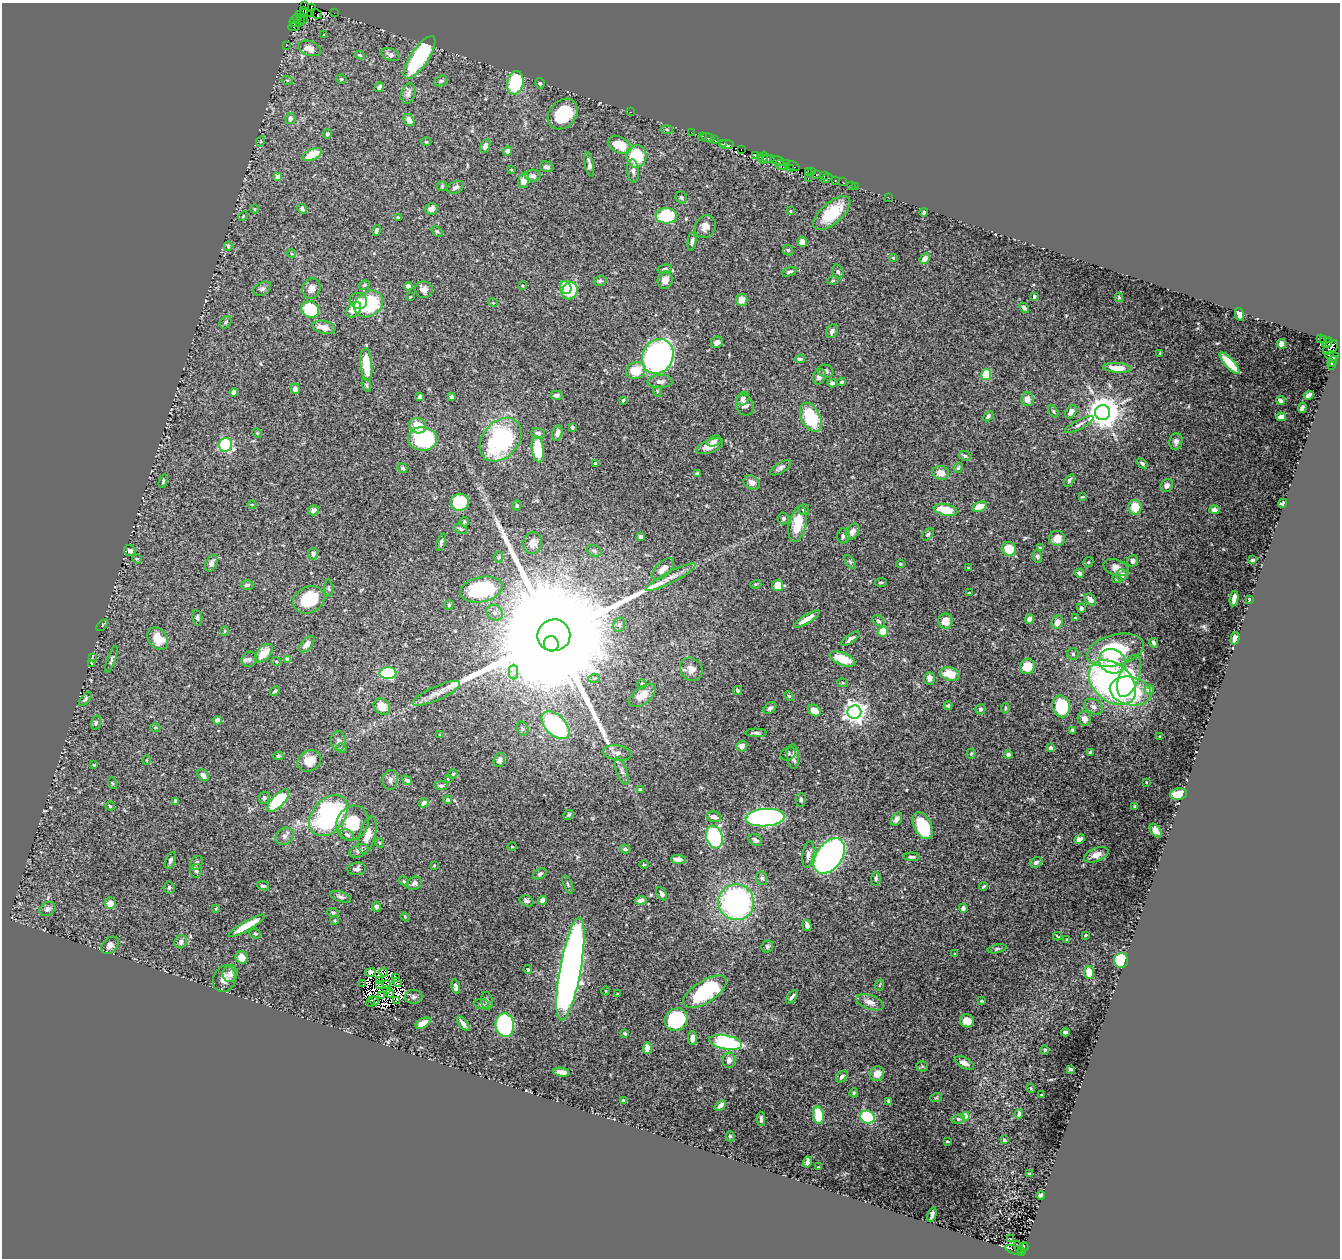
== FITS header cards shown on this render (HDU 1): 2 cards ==
NAXIS1  =                 1338
NAXIS2  =                 1256

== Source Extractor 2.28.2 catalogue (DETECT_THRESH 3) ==
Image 1338 x 1256 px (HDU 1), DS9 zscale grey, 1 PNG px = 1 image px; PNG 1342 x 1260 px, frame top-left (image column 1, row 1256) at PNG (2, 3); each listed source drawn as its Kron ellipse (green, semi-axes under 4 px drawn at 4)
Background 0.806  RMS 0.017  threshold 0.0517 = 3 sigma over >= 5 px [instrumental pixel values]
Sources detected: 495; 8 with non-positive FLUX_AUTO (blend fragments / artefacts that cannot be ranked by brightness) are neither listed nor drawn; the other 487 listed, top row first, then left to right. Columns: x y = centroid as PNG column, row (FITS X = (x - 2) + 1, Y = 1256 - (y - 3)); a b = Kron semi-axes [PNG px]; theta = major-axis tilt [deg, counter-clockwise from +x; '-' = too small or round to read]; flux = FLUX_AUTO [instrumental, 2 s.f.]
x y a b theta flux
304 6 4 3 - 140
311 8 4 3 - 140
303 11 3 2 - 300
310 13 4 3 - 360
334 13 2 2 - 16
317 14 6 2 -32 67
299 15 3 2 - 66
297 18 4 2 - 96
304 20 3 2 - 58
294 21 6 3 70 190
300 21 6 3 59 110
294 26 6 3 20 120
324 35 4 3 - 1.1
286 46 2 2 - 26
310 48 12 7 -18 11
390 54 10 6 -20 4.9
360 55 4 4 - 1.5
419 57 25 9 56 120
341 79 5 4 - 1.8
287 80 5 3 - 1.3
441 81 7 5 20 2.1
515 83 12 8 78 62
540 83 5 4 - 2.2
379 87 5 4 - 3.1
408 93 10 7 69 5.3
630 112 3 2 - 65
563 114 17 13 47 53
290 118 5 5 - 3.7
409 120 6 5 - 8.1
667 129 6 4 -3 1.6
691 132 2 2 - 27
327 134 4 4 - 2.6
702 136 3 2 - 91
708 138 7 3 -18 140
715 140 3 2 - 56
261 141 5 3 - 1
426 142 5 3 - 0.99
724 144 4 2 - 65
620 145 12 8 -28 25
726 145 7 3 -6 130
485 146 7 4 65 6.3
741 149 3 2 - 60
507 151 5 4 - 5.3
312 155 10 5 23 23
636 156 11 10 - 49
755 156 3 2 - 46
760 157 4 2 - 48
763 157 6 2 77 93
769 159 6 3 -5 160
777 161 7 2 -18 270
786 164 4 3 - 100
589 165 12 4 -79 4.8
780 165 5 3 - 190
793 166 7 2 -30 180
547 167 7 5 -16 3.3
790 168 3 2 - 90
511 170 3 2 - 0.89
633 171 11 6 -84 4.7
808 172 3 2 - 55
812 172 2 2 - 30
816 175 3 2 - 73
533 176 8 6 -2 4.5
824 176 3 2 - 63
278 177 4 4 - 14
808 178 2 2 - 99
826 178 6 4 28 110
524 180 7 5 76 12
835 180 3 2 - 95
843 182 3 2 - 31
851 185 2 2 - 24
442 186 5 5 - 1.5
855 186 2 2 - 17
456 187 9 5 26 3.7
681 197 6 5 - 2.3
888 197 2 2 - 22
254 209 5 3 - 1
302 209 5 4 - 2.4
431 209 6 5 - 6.9
790 211 3 3 - 1.2
924 212 4 3 - 1.7
832 213 23 10 41 37
243 216 5 3 - 1.1
666 216 10 7 0 62
398 217 4 3 - 1.3
705 226 11 10 - 8.4
376 231 5 3 - 2.9
437 231 6 4 -39 1.9
692 241 9 3 83 3.3
802 242 5 4 - 6.7
228 246 4 4 - 1.6
788 250 5 5 - 2.1
292 254 4 3 - 1.2
893 258 4 3 - 1.1
925 259 5 4 - 6.1
665 269 7 4 7 3.1
789 272 7 4 20 2.3
838 272 7 5 -74 2.6
665 280 9 7 74 7.8
833 280 5 4 - 1.3
600 281 6 5 - 2
364 285 6 4 23 1.6
408 286 4 4 - 3.1
523 286 4 3 - 1.2
311 288 10 9 - 6.2
566 288 7 5 -62 28
262 289 9 6 25 3.4
424 290 9 8 - 6.7
570 291 9 7 55 53
1034 296 3 3 - 2.7
410 297 4 3 - 0.85
1119 297 4 4 - 1.2
742 300 6 5 - 8.4
358 301 9 8 - 9.5
493 303 5 3 - 0.93
368 304 15 12 37 77
1024 308 6 4 -49 3.2
310 309 9 8 - 57
354 310 9 6 46 18
1239 314 6 4 -77 5.1
226 322 7 5 50 2.1
324 327 12 6 -13 9.6
832 331 7 5 63 4.2
1320 338 3 3 - 130
1323 339 3 3 - 52
717 342 6 5 - 6.5
1327 343 6 3 47 120
1281 344 5 4 - 4
1331 348 9 5 45 930
1160 353 3 2 - 0.91
658 356 18 15 63 270
1332 356 7 4 -8 250
800 359 5 4 - 2.1
1332 361 6 4 59 140
1230 363 14 4 -48 26
366 365 16 6 -85 35
1331 366 3 2 - 35
1117 368 14 5 -5 16
636 371 10 8 23 24
825 371 8 6 -16 3.3
986 374 6 5 - 38
819 377 8 6 63 5.2
660 382 12 6 2 5.1
842 382 4 4 - 1.9
832 383 4 4 - 4.3
366 385 7 4 -69 1.7
295 389 5 4 - 5.6
657 391 5 3 - 1.2
234 392 4 4 - 5.3
556 395 6 4 3 3.3
1309 395 5 4 - 8
420 397 4 4 - 3.7
451 397 4 3 - 2.5
743 399 7 6 - 3.5
1027 399 7 6 - 8.7
623 400 3 2 - 1.4
1280 400 5 3 - 4.5
745 405 11 8 -68 7
1302 408 5 4 - 3
1053 411 7 4 -61 1.8
1071 412 7 5 55 7.9
1103 413 7 7 - 2300
988 416 6 3 48 2.4
811 417 15 9 -64 58
1281 417 5 4 - 5.5
1079 424 16 4 27 4.1
418 426 8 7 - 17
572 427 4 3 - 2.5
257 433 5 4 - 1.2
538 433 7 5 -17 3.7
557 433 8 5 74 5.3
422 439 14 12 -5 100
501 440 24 18 49 160
714 441 7 5 22 3.2
1176 441 8 6 79 4.5
225 445 7 6 - 150
709 446 14 6 21 11
538 449 13 6 -83 42
965 456 6 5 - 2.4
595 463 3 3 - 3
1142 463 6 3 -40 2.4
402 468 5 4 - 2.3
781 468 12 5 33 3.6
958 468 5 4 - 1.7
697 473 3 2 - 1.2
941 473 8 6 -15 10
1069 480 7 4 57 2
163 481 7 3 73 1.6
752 482 8 6 -31 5.9
1167 485 7 5 58 4.8
1082 497 4 2 - 1.2
460 502 9 8 - 50
1282 503 4 3 - 2.3
252 505 4 3 - 0.88
517 505 5 4 - 1.8
979 507 7 4 22 15
1135 507 7 6 - 22
313 510 6 5 - 4.2
804 510 5 5 - 2.7
945 510 12 5 -10 29
1214 510 5 4 - 6.2
783 518 6 5 - 2.4
464 522 5 4 - 1.7
797 524 18 8 78 30
461 529 7 4 -27 1.9
853 532 9 6 60 5.8
928 535 7 4 48 1.9
843 536 7 6 - 3.1
641 537 4 3 - 3
1057 539 8 7 - 11
441 542 9 4 72 2.9
532 543 11 9 79 8.4
1040 548 4 4 - 1.4
1009 549 7 7 - 22
130 551 6 5 - 4.1
594 551 7 5 -22 2.5
313 554 6 5 - 3.5
1037 556 6 4 -75 2.2
499 557 6 4 89 1.4
137 559 5 4 - 1.7
1253 560 4 3 - 2
1133 561 6 5 - 3.5
850 562 8 4 -54 2
1088 562 5 4 - 1.3
211 563 9 5 64 4.9
900 564 4 3 - 1.2
969 568 3 3 - 2.5
1116 568 13 8 -19 8.4
663 569 14 7 43 8.7
1079 573 5 4 - 3
1122 575 6 6 - 6
671 577 28 5 27 10
1117 579 5 3 - 1.4
881 582 6 2 4 1.3
756 584 5 3 - 1.1
247 585 6 5 - 3.1
778 585 6 5 - 17
329 588 8 4 -90 1.7
481 589 21 12 11 110
969 593 3 2 - 0.66
1234 598 8 4 80 6.5
1249 599 3 3 - 1.6
309 600 16 13 27 48
1090 600 6 5 - 5
449 605 5 4 - 1.6
1081 608 5 4 - 2.9
495 613 8 7 - 4.7
197 618 8 5 -82 2.3
1075 618 3 3 - 1.4
807 619 15 4 31 11
1030 619 5 4 - 6.6
878 621 7 5 -39 2.2
945 621 8 7 - 12
1057 622 7 5 69 11
102 625 7 2 46 0.96
619 625 7 5 76 3.5
225 631 5 3 - 1
883 632 5 5 - 24
554 635 16 16 - 100000
1235 638 6 4 75 4.4
158 639 12 9 -53 23
851 639 11 3 35 3.5
1154 643 5 3 - 2.4
307 644 10 5 48 7.8
551 644 8 7 - 10000
1115 650 29 15 14 92
264 653 11 6 47 18
1073 654 6 5 - 2.5
92 658 3 3 - 1.1
111 659 14 4 71 2.4
249 659 8 7 - 3.5
287 659 4 4 - 4.5
843 659 13 6 -22 30
276 661 5 3 - 1.3
1112 661 13 12 - 27
91 663 3 2 - 0.95
1027 666 8 7 - 25
691 669 12 10 -52 9.4
514 672 7 4 90 3.4
388 673 8 6 1 88
950 674 10 6 -17 26
1129 676 22 10 70 59
594 678 6 3 16 1.7
929 678 6 5 - 5.9
843 683 5 3 - 1.2
1112 683 27 18 -41 350
642 684 5 4 - 3.3
1149 690 5 4 - 5
275 691 5 3 - 2.1
738 691 4 3 - 1.7
1130 691 21 14 -13 68
436 693 26 7 24 12
642 695 15 8 39 14
789 696 5 4 - 1.3
85 699 8 4 49 2.7
382 706 9 7 -43 13
948 706 4 4 - 1.6
1061 706 11 8 -77 66
1093 707 10 7 -32 4.2
770 708 7 5 42 2.9
1005 708 5 3 - 1.6
980 709 5 5 - 2.8
814 711 7 5 -34 13
854 712 7 6 - 790
1084 719 7 6 - 6.7
217 720 4 4 - 6.8
96 722 7 5 73 1.9
555 725 17 10 -45 150
155 728 5 3 - 1.3
523 729 7 5 -72 2.3
1073 730 3 3 - 2
756 733 10 4 -2 3.3
440 734 4 3 - 1.1
1160 737 2 2 - 0.72
338 741 9 7 -87 3.7
742 746 5 5 - 5.4
342 748 5 4 - 1.6
1050 748 4 3 - 7.5
1090 752 3 3 - 1.3
617 753 14 7 -8 6.9
788 754 8 6 26 2.7
971 754 5 4 - 1.5
1008 754 4 4 - 2.8
278 756 5 4 - 1.7
793 756 12 6 -86 6.5
147 760 5 3 - 0.94
499 760 7 5 74 5.5
309 761 12 10 28 14
94 765 4 3 - 0.92
622 771 14 5 -73 4.5
453 774 5 4 - 1.6
203 775 6 5 - 5.3
448 778 4 3 - 1
390 780 10 7 81 4.4
407 780 5 4 - 3.3
1146 782 3 2 - 0.65
112 783 6 3 -71 1.3
441 786 6 4 -9 2.5
640 789 4 3 - 3.1
1178 794 8 6 7 17
264 798 6 5 - 2.5
447 800 4 4 - 1.3
801 800 7 5 -90 3.3
175 801 4 3 - 1.7
278 801 14 6 46 73
424 803 5 4 - 4.2
110 806 4 4 - 1.5
1134 806 3 2 - 1.1
568 815 5 4 - 2.1
328 816 23 16 50 160
714 817 7 5 -13 7.1
765 818 19 8 4 380
896 819 7 5 55 4.1
352 823 18 15 57 33
923 826 14 9 -63 46
1156 830 8 4 -53 8.6
347 835 7 5 -31 2.9
367 835 19 8 76 11
284 836 10 8 41 4.5
714 837 11 8 -74 160
1080 839 6 4 30 4.9
755 840 7 5 -34 3.3
379 843 5 3 - 1.2
512 847 4 3 - 0.92
625 849 5 3 - 2.4
359 851 10 6 21 4.3
808 854 13 5 80 5.1
1096 855 13 6 21 8.5
829 856 20 12 53 780
912 857 8 3 -1 2.4
678 859 7 4 -5 5.7
170 860 9 5 69 2.8
1036 862 6 5 - 2.9
197 863 7 6 - 3.3
434 865 4 3 - 0.96
644 865 4 3 - 1.1
357 869 9 6 6 4
196 871 7 6 - 2.4
540 874 7 5 31 2.4
762 878 7 5 -74 2.7
876 879 7 4 86 2.4
404 881 5 4 - 1.4
414 883 8 6 31 3.5
568 884 9 4 -67 1.9
263 886 6 4 -20 2
983 886 4 2 - 1.5
169 887 6 5 - 2.9
662 894 7 4 -58 3.7
340 897 10 5 -19 3.4
543 900 4 4 - 6.1
641 900 5 4 - 6.1
527 901 7 5 -24 2.5
736 902 18 17 - 260
110 903 6 5 - 7.5
376 907 5 4 - 4
963 908 4 4 - 3.6
47 909 8 6 31 4.3
216 909 3 3 - 0.88
333 912 6 4 -21 2.3
405 917 4 4 - 1.2
335 920 4 4 - 1.6
807 925 6 4 -73 3.7
247 926 20 4 30 22
255 934 6 4 -20 1.5
1085 935 3 2 - 1.2
1057 936 4 2 - 1.1
1067 939 4 2 - 0.87
181 942 7 6 - 3.9
110 945 10 7 45 4.9
767 946 6 5 - 2.3
997 949 9 4 11 2.3
955 954 4 2 - 0.78
241 957 6 6 - 15
1121 960 7 7 - 46
570 969 52 10 80 1000
528 970 4 3 - 1.4
371 972 5 4 - 17
384 972 4 2 - 0.92
1089 972 6 5 - 13
230 974 8 7 - 5.9
395 977 3 2 - 0.9
224 979 13 11 65 8.5
380 981 3 2 - 2.4
397 982 5 3 - 0.61
363 984 3 2 - 1.7
380 985 3 2 - 1.4
387 985 4 2 - 1.2
880 985 6 3 70 1.3
456 987 7 3 -79 3.5
386 990 3 2 - 1.9
606 991 4 3 - 0.85
705 992 25 11 32 95
390 993 4 2 - 2
617 994 3 3 - 0.88
382 996 2 2 - 1.1
414 997 9 7 3 3.2
792 997 8 3 53 3
397 1000 4 2 - 0.32
374 1001 5 2 - 1.6
487 1001 9 6 -81 2.7
981 1001 3 2 - 1.2
870 1002 14 7 -19 8.2
371 1003 2 2 - 0.11
482 1004 7 5 -8 2.7
676 1020 12 11 - 82
967 1021 7 6 - 11
423 1023 8 4 29 11
463 1024 8 4 -52 4.8
505 1025 12 9 -83 150
1065 1032 4 3 - 3.8
625 1034 3 3 - 1.6
692 1038 7 4 -89 5.5
726 1042 17 7 -12 160
647 1048 6 4 85 12
1045 1050 5 3 - 0.9
729 1060 8 6 82 5.6
964 1063 10 5 -27 7.3
922 1066 5 5 - 1.4
1071 1069 4 2 - 1.2
561 1072 8 4 -9 5.8
877 1074 7 7 - 10
842 1077 6 5 - 3.2
1031 1088 5 3 - 0.84
854 1093 4 3 - 1.5
1042 1095 3 2 - 1.2
936 1098 6 3 19 1.3
623 1101 4 3 - 4.7
888 1101 4 3 - 1.8
720 1105 6 4 41 4.1
1019 1114 5 3 - 3.3
818 1115 9 5 -81 30
965 1116 4 4 - 31
867 1117 7 6 - 81
761 1119 7 3 -89 2.5
958 1119 7 4 13 2.2
730 1136 5 4 - 1.8
1004 1140 4 3 - 2
947 1141 3 2 - 1.4
807 1162 5 3 - 3.2
818 1167 2 2 - 0.7
1029 1173 4 2 - 1.1
1041 1195 4 4 - 2.2
932 1215 7 3 74 3.3
1010 1239 3 2 - 2.3
1018 1246 6 3 -67 91
1024 1247 4 2 - 54
1015 1250 10 3 -16 1100
1022 1252 4 3 - 440
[8 non-positive-flux detections neither listed nor drawn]